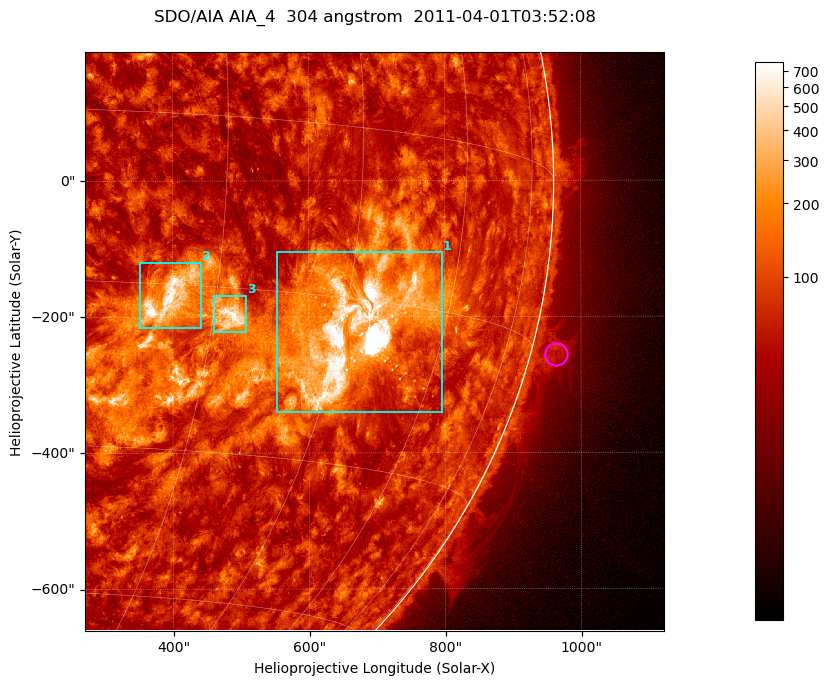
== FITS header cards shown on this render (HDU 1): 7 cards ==
TELESCOP= 'SDO/AIA '           / For AIA: SDO/AIA
INSTRUME= 'AIA_4   '           / For AIA: AIA_ATA1, AIA_ATA2, AIA_ATA3 or AIA_AT
WAVELNTH=                  304 / [angstrom] Wavelength
WAVEUNIT= 'angstrom'           / Wavelength unit: angstrom
DATE-OBS= '2011-04-01T03:52:08.123' / [ISO] Date when observation started; ISO 8
CTYPE1  = 'HPLN-TAN'           / CTYPE1; Typically HPLN
CTYPE2  = 'HPLT-TAN'           / CTYPE2; Typically HPLT

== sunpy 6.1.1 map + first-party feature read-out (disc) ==
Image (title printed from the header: SDO/AIA AIA_4  304 angstrom  2011-04-01T03:52:08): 1418 x 1418 px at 0.6 arcsec/px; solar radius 960 arcsec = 1600 px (partial field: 18% of the solar disc is inside the frame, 73% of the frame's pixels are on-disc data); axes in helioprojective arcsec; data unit not stated in the header (colour bar unlabelled)
Orientation: roll -0.132 deg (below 1 deg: not rotated)
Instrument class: DISC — disc imager (sunpy class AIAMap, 304 A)
Bright regions (active regions / flare kernels): reference = the on-disc median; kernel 11 px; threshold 5 sigma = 170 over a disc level ~72.4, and >= 1.15x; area >= 2010 px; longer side >= 17 px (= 10 arcsec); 3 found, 3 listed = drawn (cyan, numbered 1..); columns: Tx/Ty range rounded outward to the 2 arcsec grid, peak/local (2 s.f.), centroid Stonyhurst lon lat
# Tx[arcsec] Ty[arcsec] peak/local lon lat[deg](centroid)
1 552..796 -340..-104 182 +47 -18
2 350..442 -216..-120 13 +25 -16
3 460..508 -224..-168 10 +32 -18
Off-limb structures (1.02-1.3 R_sun): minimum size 400 px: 5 found; the strongest spans PA ~250..260 deg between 1.02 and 1.07 R_sun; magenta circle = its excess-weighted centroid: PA ~255 deg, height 1.04 R_sun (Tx ~964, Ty ~-256 arcsec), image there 2.3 x the reference